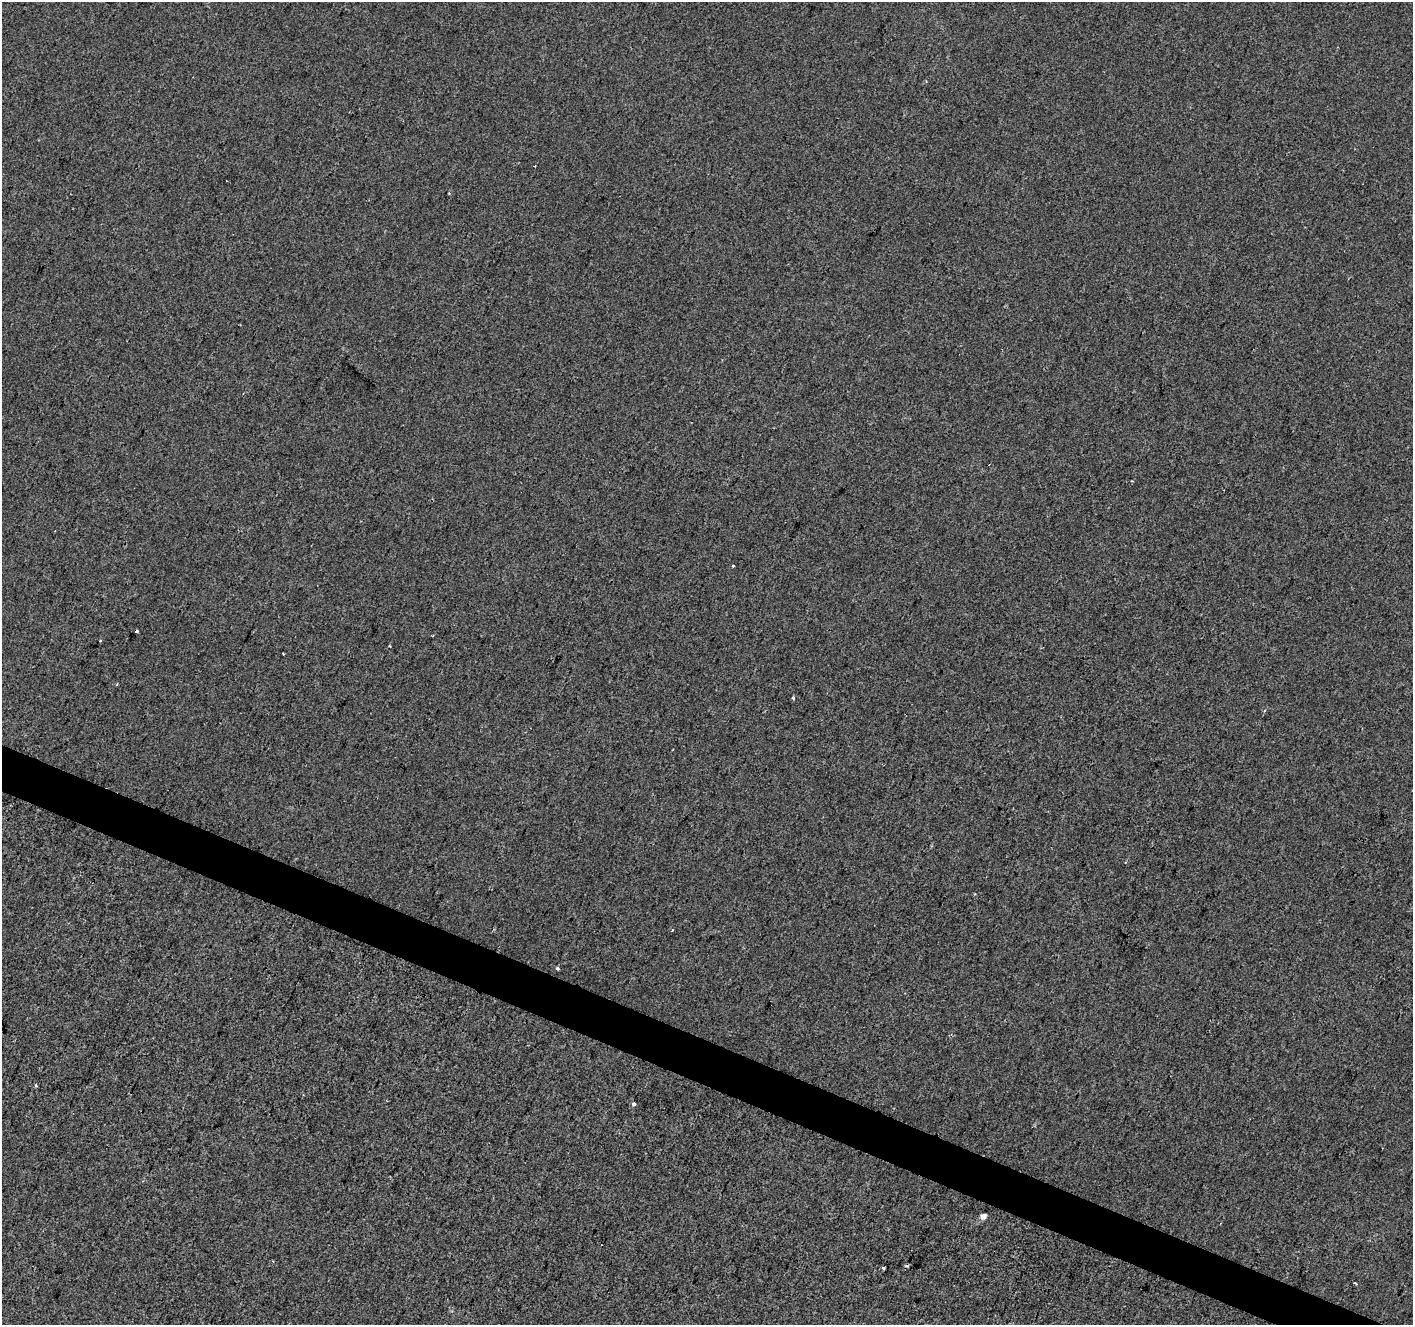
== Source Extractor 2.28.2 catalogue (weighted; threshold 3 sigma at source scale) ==
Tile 6 of 4 x 4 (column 2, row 2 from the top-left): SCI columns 1417-2827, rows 2917-4239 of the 5648 x 5767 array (HDU 1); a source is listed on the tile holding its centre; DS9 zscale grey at full resolution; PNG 1415 x 1327 px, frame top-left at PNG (2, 2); no overlay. Shown black and unused: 3% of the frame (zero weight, under 2 of 3 exposures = <1% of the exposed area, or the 3 px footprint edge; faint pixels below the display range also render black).
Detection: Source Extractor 2.28.2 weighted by HDU 2 'WHT'; one run over the whole footprint, this tile lists its part. Background 6.98e-04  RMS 0.0057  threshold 0.0258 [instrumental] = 3 sigma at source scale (4.5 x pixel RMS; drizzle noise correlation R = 1.50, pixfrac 1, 0.0396/0.0396 arcsec/px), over >= 5 px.
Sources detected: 12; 3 cosmic-ray / hot-pixel residue — not listed; the other 9 listed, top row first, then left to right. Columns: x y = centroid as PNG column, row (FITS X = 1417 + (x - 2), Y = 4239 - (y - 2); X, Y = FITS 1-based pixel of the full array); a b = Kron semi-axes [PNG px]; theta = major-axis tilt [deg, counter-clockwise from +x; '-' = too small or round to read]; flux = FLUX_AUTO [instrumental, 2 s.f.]
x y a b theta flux
733 566 3 3 - 2.2
389 646 3 3 - 0.49
793 698 4 3 - 0.68
558 968 4 4 - 0.91
36 1086 3 2 - 1.2
634 1104 4 3 - 3.4
983 1216 5 4 - 4.3
883 1268 3 3 - 3.6
1355 1283 3 2 - 0.83